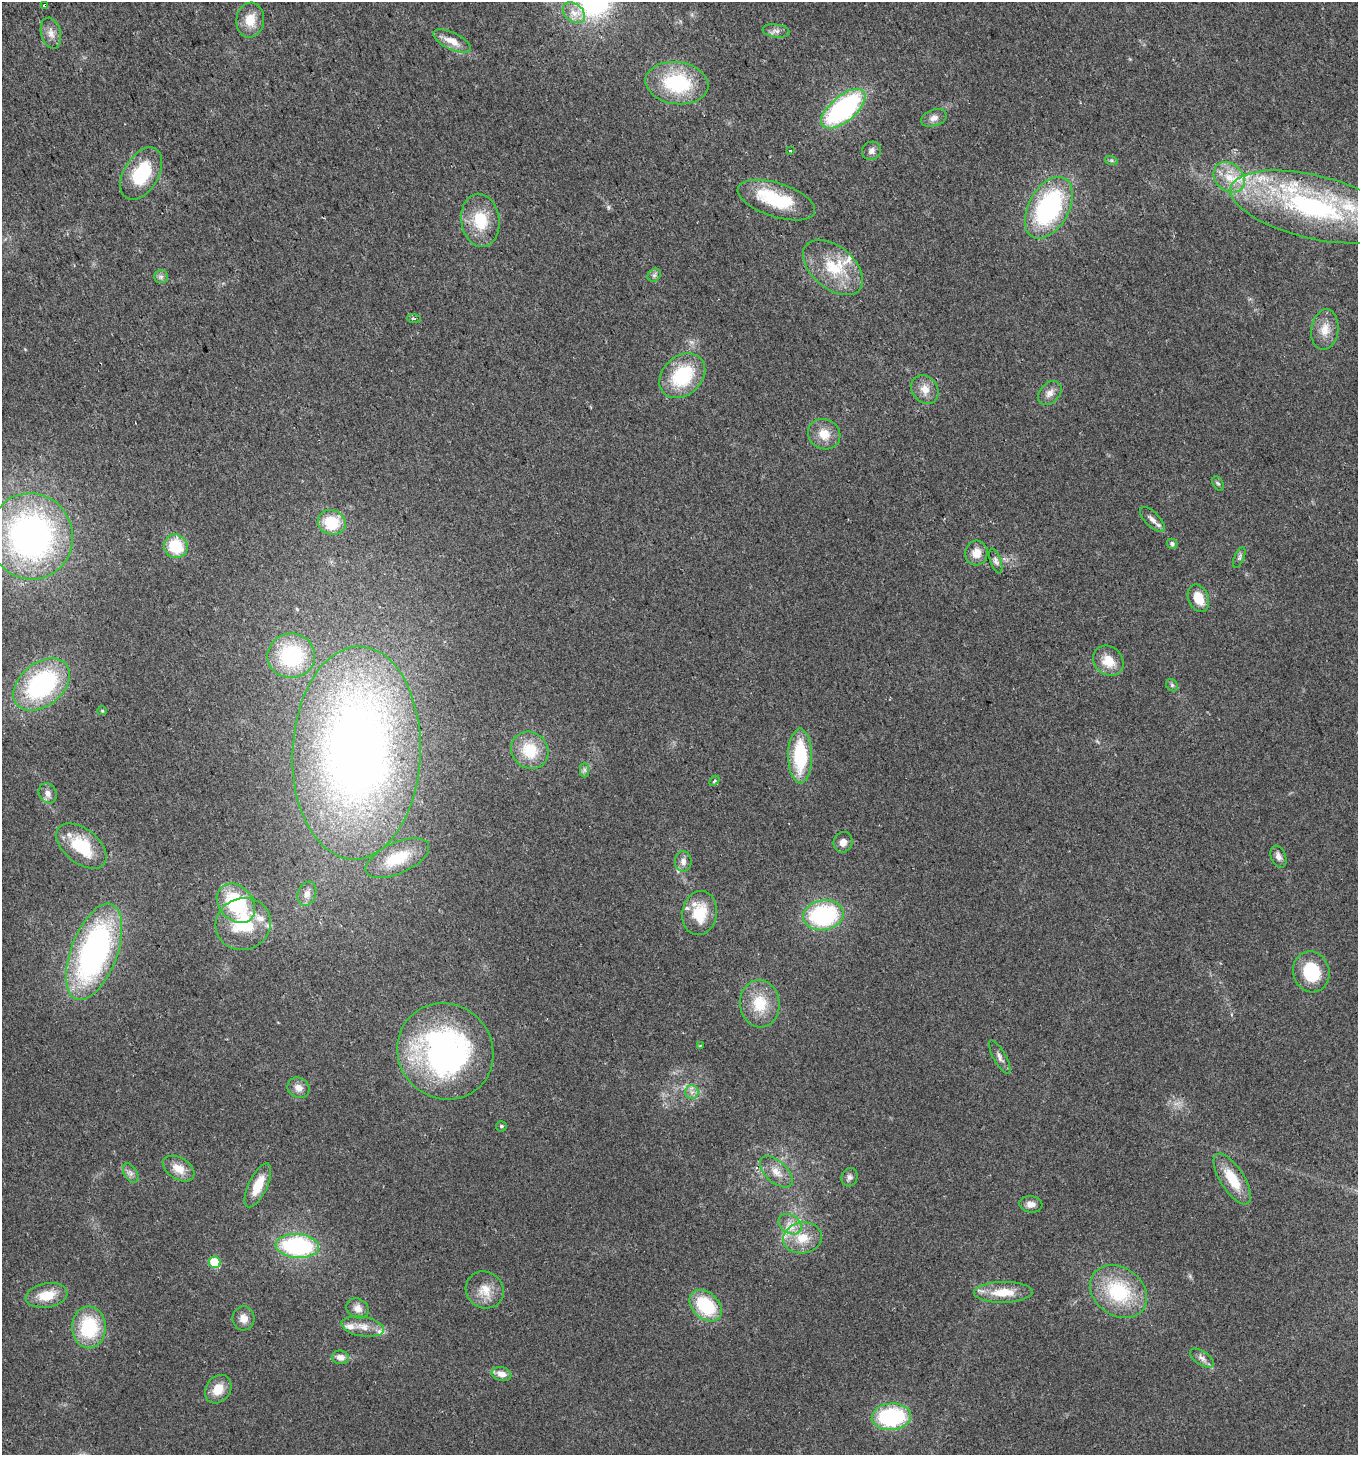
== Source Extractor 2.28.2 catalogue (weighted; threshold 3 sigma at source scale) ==
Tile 11 of 4 x 4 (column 3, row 3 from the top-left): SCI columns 2899-4254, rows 1482-2934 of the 5736 x 5871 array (HDU 1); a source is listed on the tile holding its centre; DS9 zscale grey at full resolution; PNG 1360 x 1457 px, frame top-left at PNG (2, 2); each listed source drawn as its Kron ellipse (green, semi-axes under 4 px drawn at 4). Shown black and unused: <1% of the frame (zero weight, under 2 of 3 exposures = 2% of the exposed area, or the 3 px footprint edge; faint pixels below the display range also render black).
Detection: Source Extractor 2.28.2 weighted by HDU 2 'WHT'; one run over the whole footprint, this tile lists its part. Background 0.0479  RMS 0.0082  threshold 0.0368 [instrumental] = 3 sigma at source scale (4.5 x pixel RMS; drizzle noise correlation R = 1.50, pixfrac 1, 0.0396/0.0396 arcsec/px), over >= 5 px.
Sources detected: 103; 1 inside a brighter object's white glare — neither listed nor drawn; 10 inside a brighter listed object's ellipse — not listed separately; the other 92 listed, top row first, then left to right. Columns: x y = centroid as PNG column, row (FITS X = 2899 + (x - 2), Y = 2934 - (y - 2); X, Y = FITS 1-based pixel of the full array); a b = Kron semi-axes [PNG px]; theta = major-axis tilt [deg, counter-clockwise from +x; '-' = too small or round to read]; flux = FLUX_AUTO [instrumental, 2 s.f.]
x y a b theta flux
45 5 3 3 - 6
574 13 12 9 -40 7.7
250 20 17 14 83 14
776 31 13 6 -7 3.5
51 33 16 9 -74 6.6
452 41 20 8 -25 10
677 83 32 21 -7 63
843 109 27 12 40 140
934 118 13 8 20 4.5
790 150 3 2 - 0.88
872 151 10 9 - 3.7
1111 160 7 4 -18 1.3
141 173 29 17 59 43
1229 177 17 13 -43 16
776 200 40 17 -18 46
1313 207 85 31 -13 190
1049 208 33 20 61 120
480 220 27 19 -82 29
833 267 35 21 -40 35
654 275 7 6 - 2
161 277 7 6 - 2.5
414 319 7 3 -2 1
1325 329 20 13 82 12
682 376 25 19 43 50
925 389 15 12 -52 8.8
1050 393 14 9 47 5.5
824 434 16 15 - 12
1218 484 8 5 -61 1.5
1152 519 16 7 -46 4.8
332 522 14 12 -20 28
31 536 43 42 - 300
1172 544 5 5 - 2.1
176 546 12 11 - 30
976 553 12 11 - 9.5
1239 557 11 5 67 2
996 561 13 5 -71 3.1
1198 598 14 10 -66 15
291 656 24 22 4 64
1108 661 16 14 -43 15
42 684 32 21 39 120
1172 685 7 5 -45 1.6
102 711 5 4 - 0.89
530 750 19 17 -45 27
356 753 106 64 88 720
800 756 27 12 -90 52
584 770 7 4 -90 1.8
714 781 6 3 45 1.2
48 793 10 8 -63 4.7
843 842 10 9 - 5.3
81 846 29 17 -39 37
1278 857 11 7 -68 4
397 858 34 15 24 32
683 861 10 8 89 4.6
307 894 12 9 70 6
236 903 22 16 -48 61
700 913 22 17 80 28
823 915 20 15 9 93
243 924 28 26 23 43
94 952 51 23 69 220
1311 972 20 18 -75 38
760 1004 23 20 -85 25
700 1046 3 3 - 0.84
445 1051 49 47 -45 230
1000 1057 19 6 -61 3.9
298 1088 11 10 - 5.9
692 1092 7 6 - 3.1
501 1126 5 5 - 1.5
179 1169 17 10 -31 11
776 1172 20 10 -42 9.2
131 1173 11 6 -59 3.2
849 1177 9 8 - 2.9
1232 1179 29 12 -57 24
258 1185 24 9 65 17
1031 1204 11 8 -6 5.2
790 1224 12 9 -30 7.5
802 1238 19 15 9 17
297 1246 21 12 -4 100
215 1262 6 5 - 30
485 1290 19 18 - 14
1003 1292 29 10 1 20
1118 1292 31 24 -35 56
47 1295 21 12 10 18
706 1306 18 13 -43 47
358 1308 12 9 -27 5.8
243 1318 12 11 - 6.5
89 1327 21 17 -90 49
363 1327 21 9 -10 9.4
340 1357 8 7 - 5.6
1202 1358 14 7 -34 4
501 1374 10 7 -15 6.7
218 1389 15 12 54 13
891 1417 19 13 5 80
Overlapping masked pixels (flux is a lower limit): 1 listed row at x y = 45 5
Isophote crosses this tile's border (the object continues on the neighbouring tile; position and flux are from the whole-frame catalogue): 1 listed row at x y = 1313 207